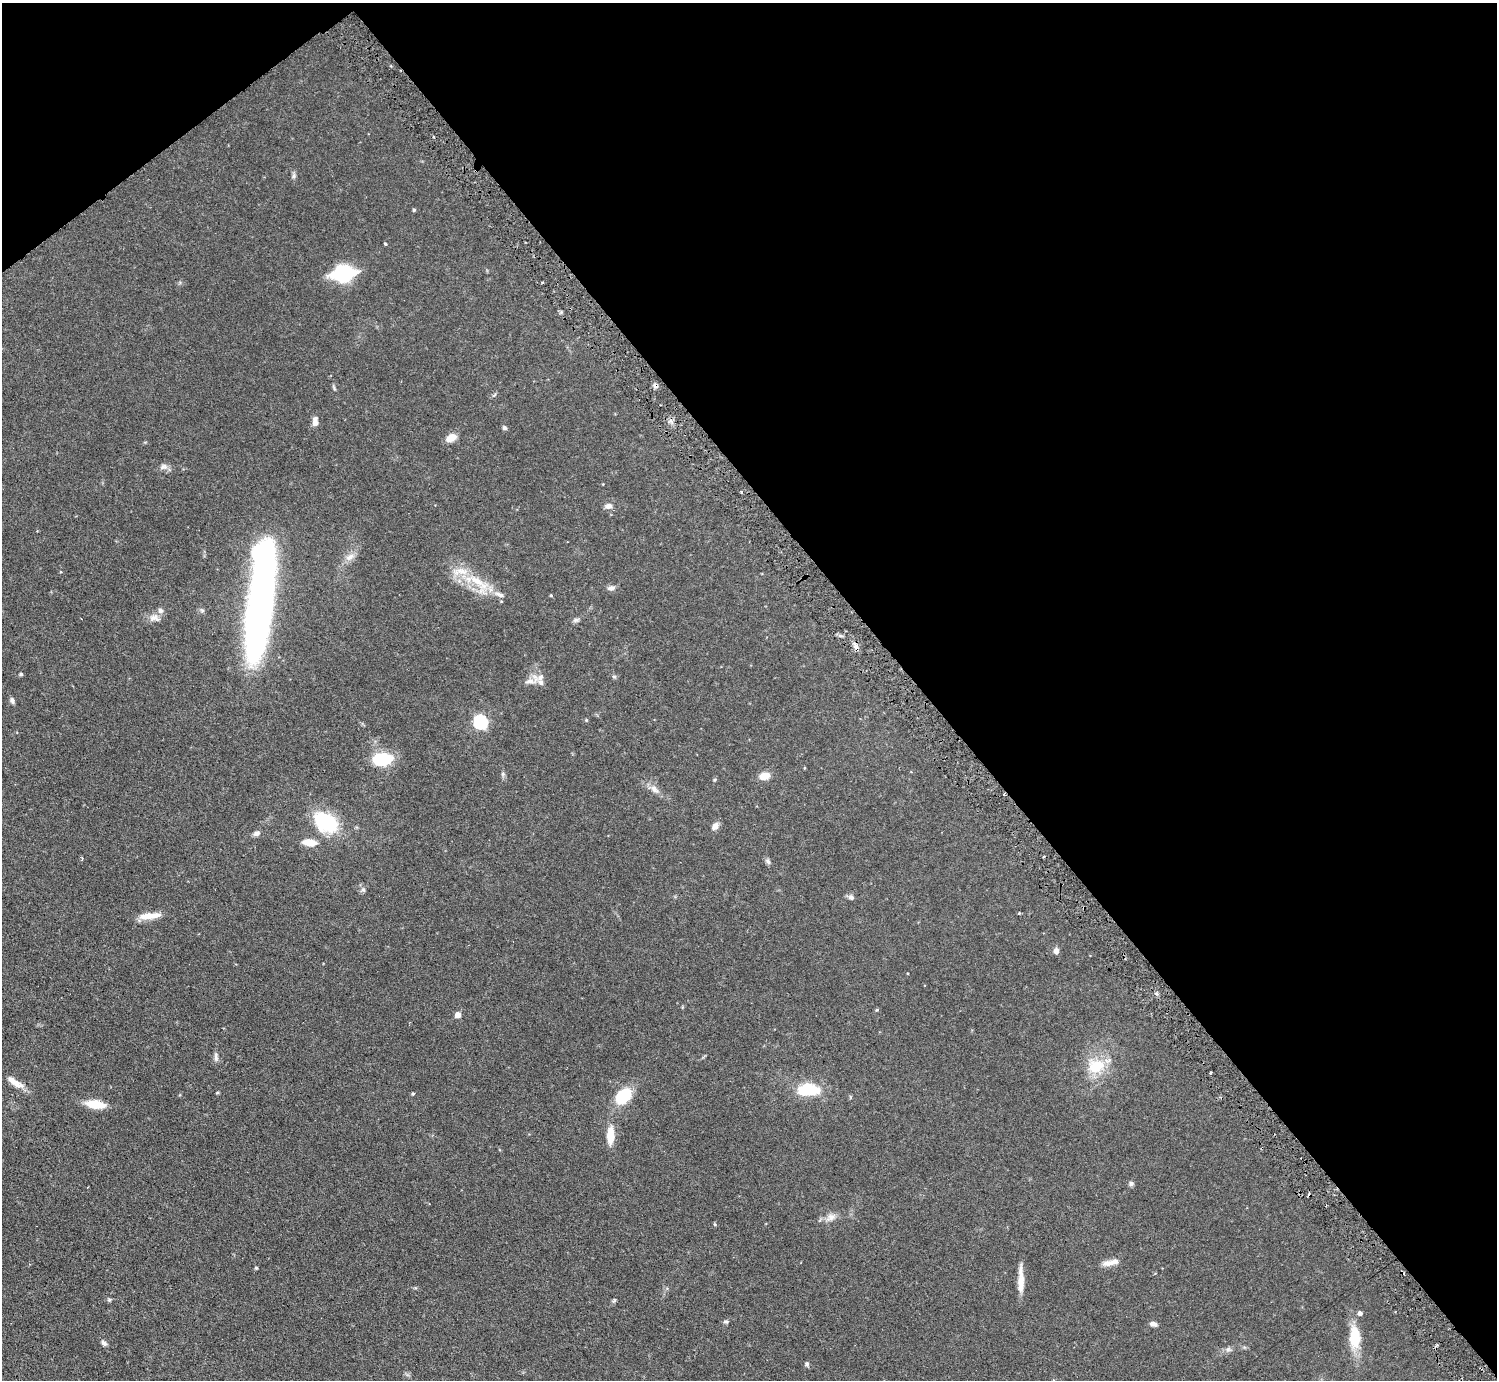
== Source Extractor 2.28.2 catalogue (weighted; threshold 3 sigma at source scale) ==
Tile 3 of 4 x 4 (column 3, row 1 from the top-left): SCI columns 2989-4483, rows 4434-5811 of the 5977 x 5967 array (HDU 1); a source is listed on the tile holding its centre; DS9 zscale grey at full resolution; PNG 1499 x 1382 px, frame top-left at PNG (2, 3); no overlay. Shown black and unused: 41% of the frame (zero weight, under 3 of 6 exposures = <1% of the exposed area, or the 3 px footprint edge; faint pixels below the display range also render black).
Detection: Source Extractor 2.28.2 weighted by HDU 2 'WHT'; one run over the whole footprint, this tile lists its part. Background 0.0941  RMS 0.0047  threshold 0.0192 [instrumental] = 3 sigma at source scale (4.09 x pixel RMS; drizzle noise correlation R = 1.36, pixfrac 0.8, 0.05/0.05 arcsec/px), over >= 5 px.
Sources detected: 76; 1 inside a brighter object's white glare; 3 cosmic-ray / hot-pixel residue — not listed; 7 inside a brighter listed object's ellipse — not listed separately; the other 65 listed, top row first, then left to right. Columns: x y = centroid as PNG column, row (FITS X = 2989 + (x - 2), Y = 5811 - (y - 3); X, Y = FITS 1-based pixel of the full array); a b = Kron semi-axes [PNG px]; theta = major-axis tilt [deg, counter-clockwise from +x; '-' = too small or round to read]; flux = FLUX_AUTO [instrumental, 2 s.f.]
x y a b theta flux
294 176 8 5 71 0.94
414 210 4 4 - 0.52
385 244 3 3 - 0.6
343 273 23 14 6 29
334 388 9 3 -61 0.57
315 421 12 7 88 2.3
504 428 6 5 - 0.82
451 438 11 7 27 4.6
164 467 11 8 -5 1.9
608 506 10 7 9 1.8
350 557 15 8 31 2.9
477 581 31 10 -33 11
611 588 10 6 8 1.6
551 595 4 3 - 0.42
259 610 87 23 85 200
154 618 16 10 -12 2.9
576 620 9 5 17 1
21 674 4 3 - 0.64
614 676 6 4 -1 0.58
530 681 14 8 2 2.7
12 701 7 5 -67 1.1
480 722 6 6 - 63
382 759 21 13 5 17
503 774 6 5 - 0.76
764 776 11 8 8 4.6
714 780 5 4 - 0.45
654 789 16 7 -43 2.6
1004 794 3 2 - 0.75
326 822 24 16 -31 30
715 826 9 6 53 2.3
257 833 8 6 23 1.5
309 842 16 7 -5 5.3
768 861 9 5 -63 0.97
363 890 7 5 -29 0.8
851 897 7 6 - 1.4
1019 913 3 3 - 0.61
150 916 27 7 5 5.6
1056 951 6 6 - 1.7
877 1010 5 3 - 0.39
458 1015 5 5 - 3.6
216 1057 14 5 -84 1.3
1096 1066 21 14 19 13
1210 1072 3 2 - 0.57
15 1082 25 7 -34 4.3
808 1090 21 11 2 17
217 1093 5 3 - 0.37
413 1094 4 4 - 0.57
624 1096 18 13 47 16
95 1104 21 9 -8 8.6
610 1135 18 8 89 7.6
1131 1184 7 6 - 1.1
831 1217 15 9 31 2.9
1107 1263 14 8 8 3
256 1268 4 3 - 0.44
1402 1273 8 2 -21 0.49
1020 1282 35 6 90 5.1
109 1300 5 5 - 0.64
614 1300 8 4 58 0.65
726 1322 6 5 - 0.72
1153 1324 8 5 -16 1.6
1354 1337 30 13 -88 11
104 1343 8 5 -41 1.2
1228 1349 7 6 - 1.1
807 1364 6 5 - 0.87
1481 1368 3 2 - 0.48
Overlapping masked pixels (flux is a lower limit): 3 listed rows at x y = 1004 794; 1402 1273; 1481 1368